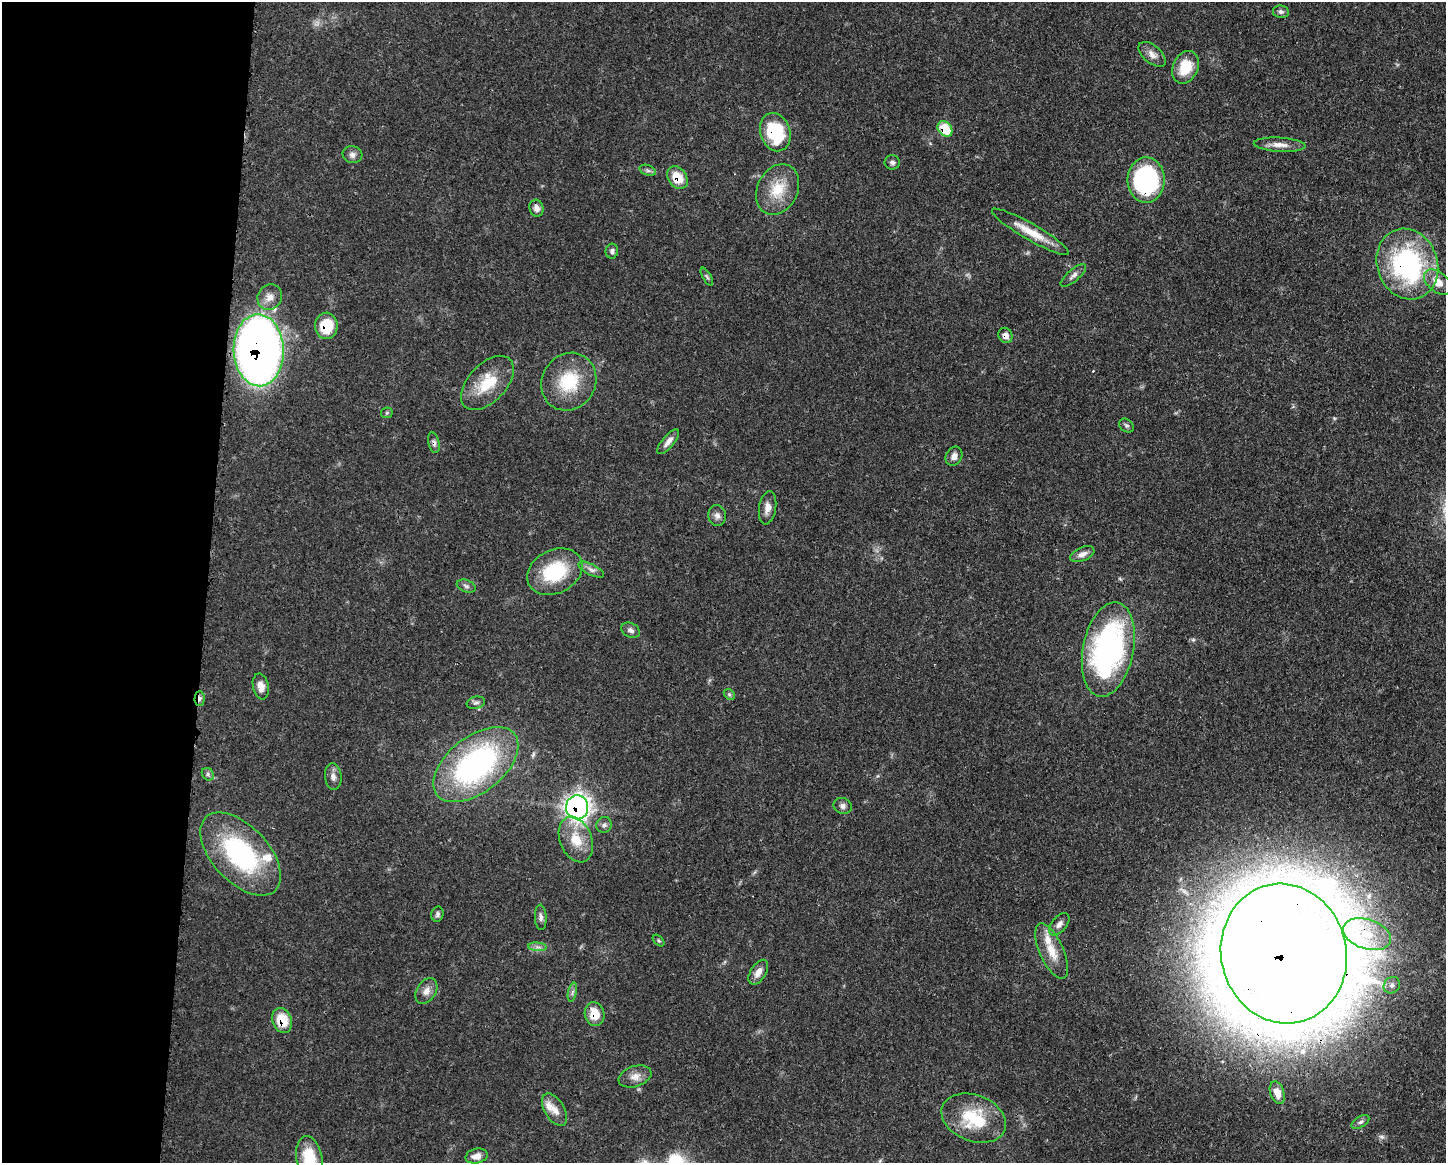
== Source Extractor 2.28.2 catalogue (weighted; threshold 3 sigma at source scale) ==
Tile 4 of 3 x 4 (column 1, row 2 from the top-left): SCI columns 118-1561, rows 2321-3481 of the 4678 x 4645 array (HDU 1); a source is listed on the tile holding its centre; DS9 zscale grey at full resolution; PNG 1448 x 1165 px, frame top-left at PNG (2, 2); each listed source drawn as its Kron ellipse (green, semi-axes under 4 px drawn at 4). Shown black and unused: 14% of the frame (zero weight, under 3 of 4 exposures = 1% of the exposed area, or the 3 px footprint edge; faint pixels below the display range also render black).
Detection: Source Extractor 2.28.2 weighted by HDU 2 'WHT'; one run over the whole footprint, this tile lists its part. Background 0.0581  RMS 0.0033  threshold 0.015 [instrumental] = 3 sigma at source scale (4.5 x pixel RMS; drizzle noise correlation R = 1.50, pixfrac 1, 0.05/0.05 arcsec/px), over >= 5 px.
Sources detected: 77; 1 too faint to see at this stretch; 1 cosmic-ray / hot-pixel residue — neither listed nor drawn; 4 inside a brighter listed object's ellipse — not listed separately; the other 71 listed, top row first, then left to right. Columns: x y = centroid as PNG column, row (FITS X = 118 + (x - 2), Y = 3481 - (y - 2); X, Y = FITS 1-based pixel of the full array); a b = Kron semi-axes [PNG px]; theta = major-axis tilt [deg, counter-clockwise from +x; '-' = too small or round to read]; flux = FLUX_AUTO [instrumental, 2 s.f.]
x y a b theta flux
1281 12 8 6 -10 0.93
1152 54 16 8 -40 2.4
1186 67 17 12 65 8.6
945 129 8 6 -49 11
775 132 19 15 -72 20
1280 145 26 7 -3 3.1
352 155 10 8 -13 1.5
892 162 7 7 - 0.96
648 170 8 5 -19 0.87
677 177 12 9 -53 7
1146 180 22 18 89 46
778 189 26 20 63 9.6
536 208 8 7 - 1.7
1030 232 44 8 -30 7.3
612 251 7 6 - 0.86
1407 264 36 30 -70 57
1073 275 16 6 41 1.5
707 277 10 3 -61 0.57
1438 282 16 10 -39 4.3
270 297 13 12 - 3.1
326 326 13 11 -90 11
1005 335 8 6 -58 2.2
259 350 36 25 -88 310
569 382 30 26 58 16
487 383 33 19 47 12
387 413 6 5 - 0.48
1126 425 8 6 -36 0.76
668 442 15 6 50 2.1
434 443 10 5 -77 1.1
954 456 10 8 62 2.1
768 508 17 8 80 2.5
717 515 10 8 -79 1.6
1082 554 13 6 24 2.1
591 570 14 5 -26 1.4
555 572 29 21 27 21
466 586 10 6 -20 1
631 630 10 7 -28 1.3
1108 649 48 25 79 87
261 686 13 8 -78 2.9
729 694 6 4 -45 0.54
200 699 7 5 88 1
476 703 9 6 14 0.92
476 765 49 28 38 78
208 774 7 5 -50 0.74
333 777 13 8 -84 1.8
843 806 9 8 - 1.3
577 807 12 11 - 170
604 825 8 7 - 1.1
576 840 24 16 -68 8.3
241 854 50 28 -47 46
437 914 7 6 - 0.84
541 917 12 6 -87 1.3
1059 924 13 7 50 1.8
1367 934 25 15 -18 12
659 941 7 4 -45 0.51
537 947 9 4 -5 1
1052 951 30 12 -66 7
1284 954 70 62 -77 1800
758 972 14 7 58 2.7
1392 985 9 7 43 1.5
426 991 14 9 58 2.5
572 992 10 4 77 0.79
594 1014 12 10 -80 5.7
282 1020 13 9 -68 8
635 1076 17 10 19 2.9
1277 1093 12 7 -72 2.9
555 1110 18 10 -59 3.3
974 1118 33 23 -21 17
1360 1122 10 5 32 0.99
477 1156 11 7 13 2.4
309 1158 22 13 -79 13
Overlapping masked pixels (flux is a lower limit): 18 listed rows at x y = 945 129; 775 132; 677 177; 1146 180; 1407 264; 326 326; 1005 335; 259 350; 569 382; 434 443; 1108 649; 200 699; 476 765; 577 807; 1367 934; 1284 954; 594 1014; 282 1020
Isophote crosses this tile's border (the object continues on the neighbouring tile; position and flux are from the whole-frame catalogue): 1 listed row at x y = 309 1158